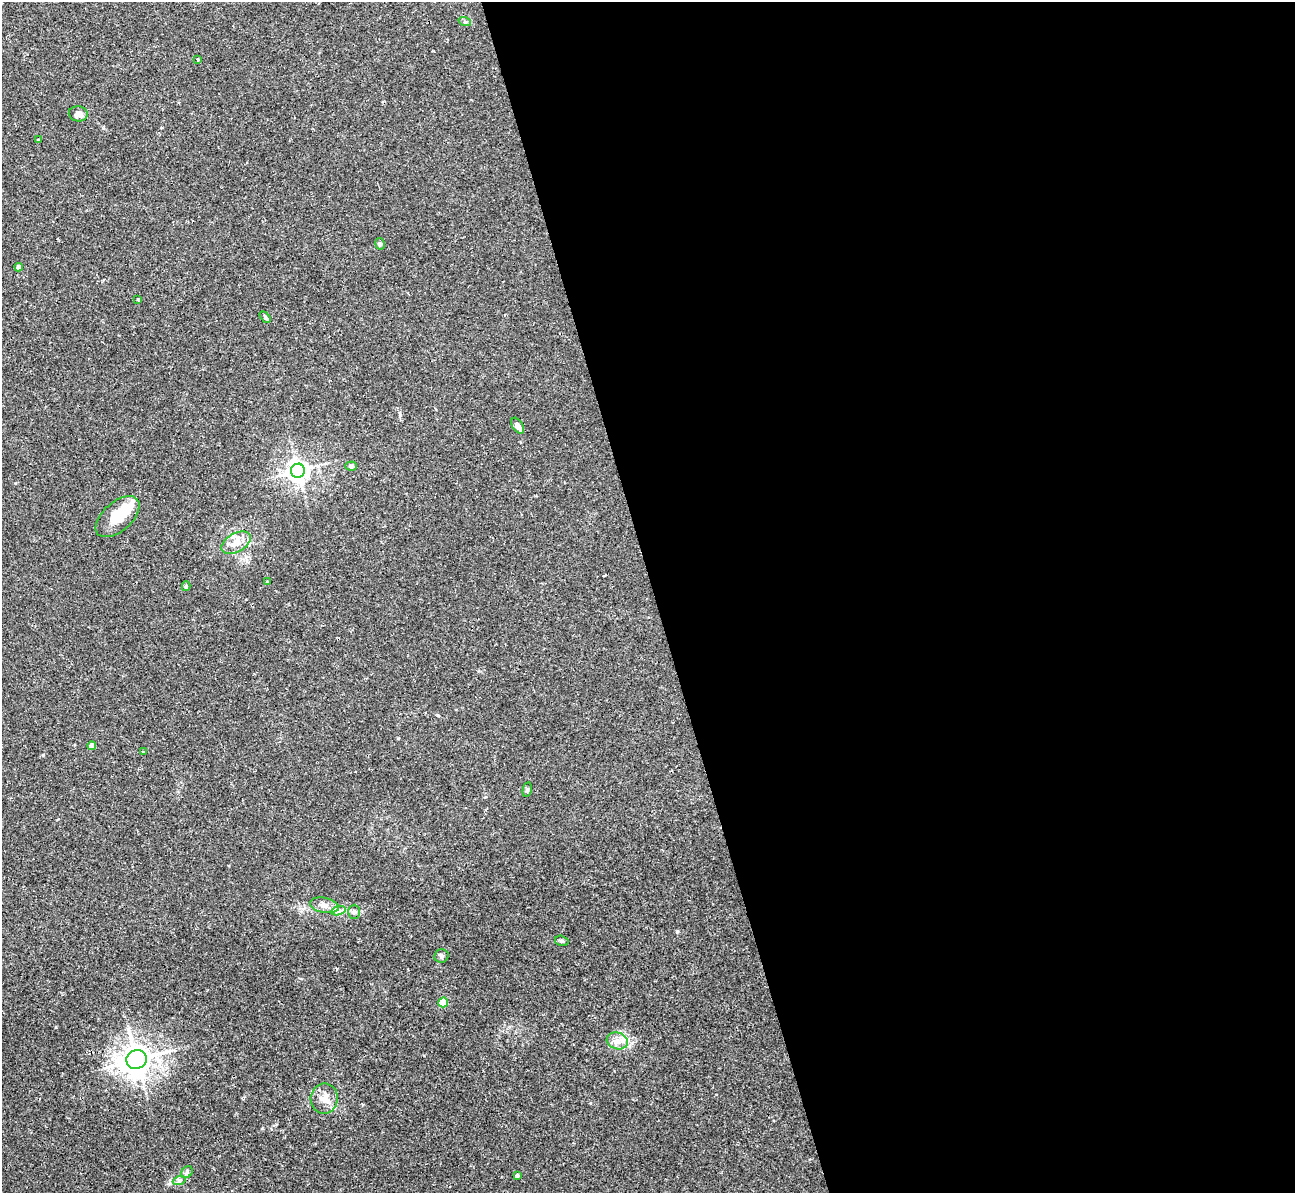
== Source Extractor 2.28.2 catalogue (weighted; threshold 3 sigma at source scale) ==
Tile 8 of 4 x 4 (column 4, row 2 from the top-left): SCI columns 3892-5184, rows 2687-3877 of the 5236 x 5221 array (HDU 1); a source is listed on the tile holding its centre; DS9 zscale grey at full resolution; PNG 1297 x 1195 px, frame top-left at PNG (2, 2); each listed source drawn as its Kron ellipse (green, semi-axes under 4 px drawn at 4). Shown black and unused: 50% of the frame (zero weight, under 2 of 3 exposures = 3% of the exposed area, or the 3 px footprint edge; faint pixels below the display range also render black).
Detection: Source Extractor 2.28.2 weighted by HDU 2 'WHT'; one run over the whole footprint, this tile lists its part. Background 0.0213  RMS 0.0039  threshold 0.0176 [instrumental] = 3 sigma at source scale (4.5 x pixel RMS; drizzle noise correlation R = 1.50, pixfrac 1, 0.05/0.05 arcsec/px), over >= 5 px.
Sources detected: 32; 1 inside a brighter object's white glare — neither listed nor drawn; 1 inside a brighter listed object's ellipse — not listed separately; the other 30 listed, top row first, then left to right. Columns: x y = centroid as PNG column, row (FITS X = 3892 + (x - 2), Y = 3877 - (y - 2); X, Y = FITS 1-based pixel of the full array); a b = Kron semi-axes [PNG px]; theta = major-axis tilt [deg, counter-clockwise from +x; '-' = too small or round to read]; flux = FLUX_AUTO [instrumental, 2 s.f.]
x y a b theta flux
465 22 6 4 -18 0.54
198 60 3 2 - 0.73
78 114 9 7 -10 1.9
38 140 3 3 - 0.37
380 244 6 4 -78 0.66
19 267 4 4 - 2
138 300 3 3 - 0.99
265 317 6 4 -47 0.56
518 426 9 5 -56 1.7
351 466 6 4 2 0.74
298 471 7 7 - 270
117 517 26 14 42 9.9
236 543 16 9 29 4.1
267 582 3 3 - 0.53
186 586 5 4 - 0.64
92 746 4 4 - 3.4
144 752 4 3 - 0.43
527 790 7 4 80 0.61
324 905 14 7 -11 2.7
338 911 7 4 18 1.1
354 912 7 6 - 0.93
562 941 7 5 -15 0.65
441 956 7 6 - 0.87
443 1002 5 5 - 12
617 1041 11 8 -17 2.7
137 1060 10 9 - 470
324 1099 15 13 82 4.6
187 1172 6 5 - 0.83
517 1175 4 3 - 0.7
179 1181 6 4 19 0.71
Unlisted compact peaks at least as high as the median listed source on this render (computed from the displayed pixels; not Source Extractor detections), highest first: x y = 677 931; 43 755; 56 1027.